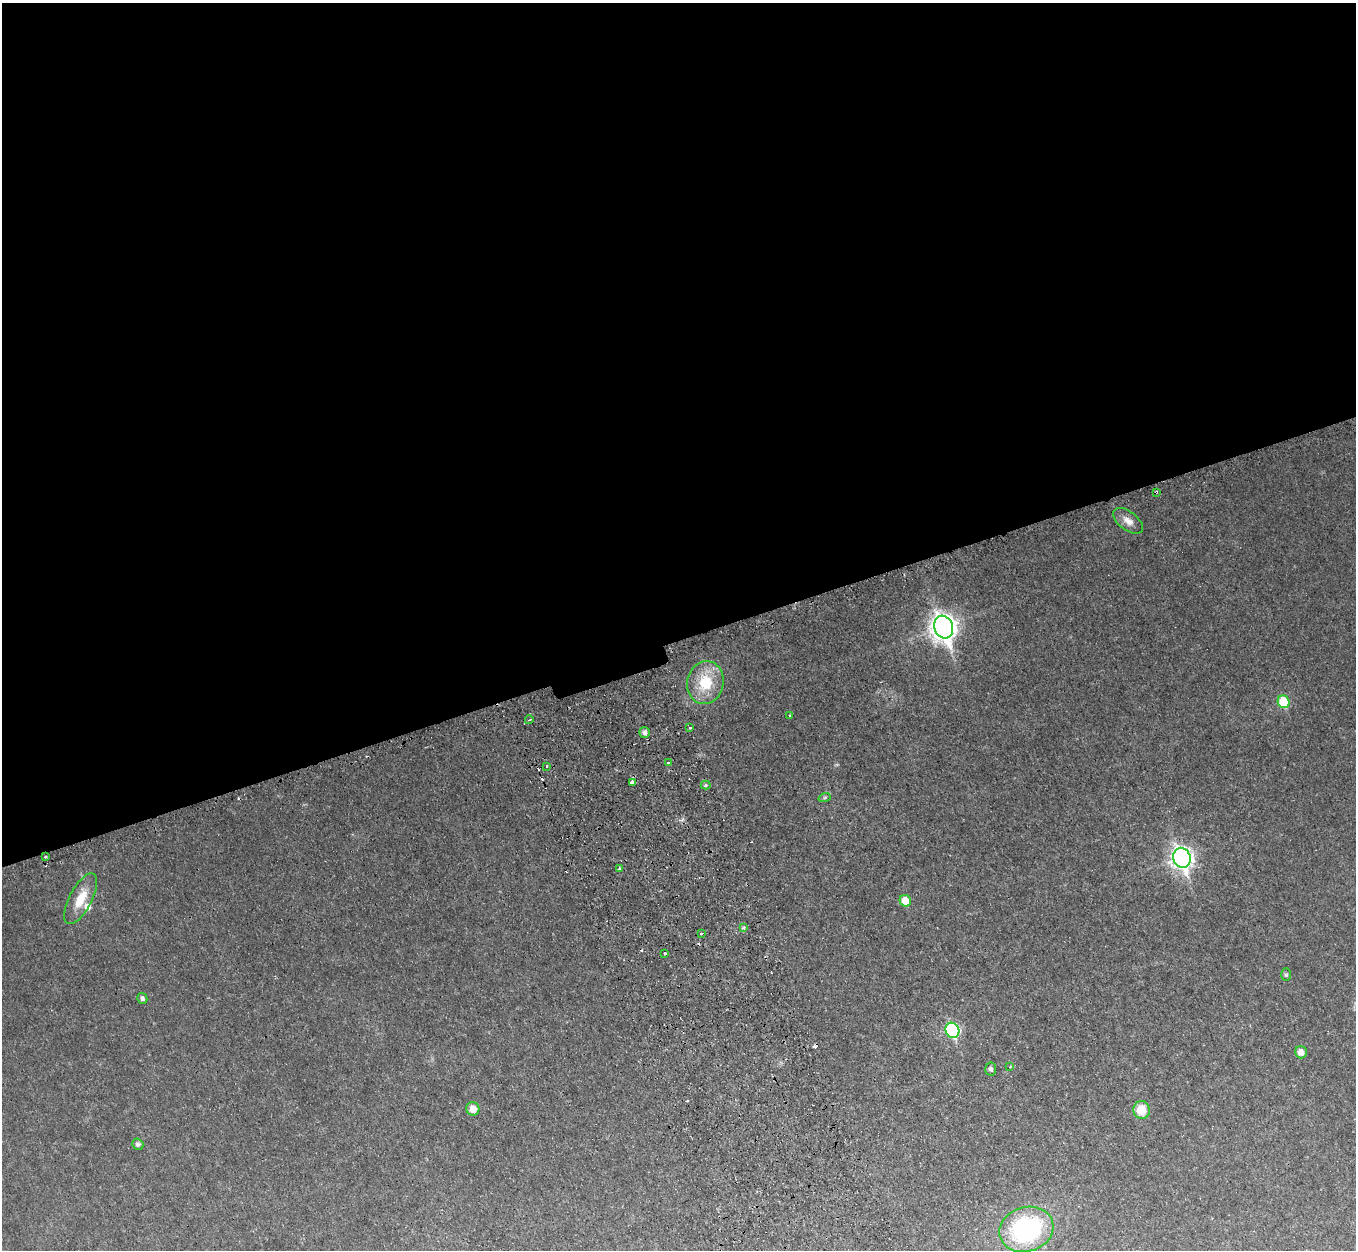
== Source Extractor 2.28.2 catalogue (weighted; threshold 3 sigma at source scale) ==
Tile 2 of 4 x 4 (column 2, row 1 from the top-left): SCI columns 1420-2773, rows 4050-5297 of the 5544 x 5478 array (HDU 1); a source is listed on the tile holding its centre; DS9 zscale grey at full resolution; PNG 1358 x 1252 px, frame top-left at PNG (2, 3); each listed source drawn as its Kron ellipse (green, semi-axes under 4 px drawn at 4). Shown black and unused: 51% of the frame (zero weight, under 2 of 3 exposures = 4% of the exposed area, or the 3 px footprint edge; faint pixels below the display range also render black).
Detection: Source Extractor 2.28.2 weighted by HDU 2 'WHT'; one run over the whole footprint, this tile lists its part. Background 0.0525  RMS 0.0098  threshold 0.0443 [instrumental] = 3 sigma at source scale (4.5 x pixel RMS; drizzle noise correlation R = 1.50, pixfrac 1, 0.05/0.05 arcsec/px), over >= 5 px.
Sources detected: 43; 10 cosmic-ray / hot-pixel residue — neither listed nor drawn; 1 inside a brighter listed object's ellipse — not listed separately; the other 32 listed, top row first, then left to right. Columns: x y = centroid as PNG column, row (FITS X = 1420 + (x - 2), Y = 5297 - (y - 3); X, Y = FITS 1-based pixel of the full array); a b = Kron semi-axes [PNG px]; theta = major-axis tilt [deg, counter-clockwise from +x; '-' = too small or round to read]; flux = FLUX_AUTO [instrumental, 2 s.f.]
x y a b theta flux
1156 492 4 3 - 1.4
1128 521 17 9 -37 8.4
944 627 11 9 -72 910
705 683 22 18 78 36
1284 702 6 6 - 41
790 716 3 3 - 1.4
529 720 4 2 - 0.95
689 728 3 3 - 2.3
645 732 5 5 - 3.5
669 763 4 3 - 1.6
547 766 3 3 - 2.1
632 783 4 3 - 8.5
706 785 5 4 - 1.3
825 797 6 4 19 1.5
45 856 3 3 - 3.1
1182 858 10 8 -69 520
620 869 3 3 - 4.2
81 899 28 11 62 21
905 901 6 5 - 16
744 927 3 3 - 5.3
701 934 3 3 - 2.7
665 953 3 3 - 3.5
1286 975 6 5 - 1.9
142 998 5 5 - 3
952 1030 8 6 -62 120
1301 1052 6 6 - 6.3
1010 1067 4 3 - 0.99
991 1069 6 5 - 2.6
473 1109 7 6 - 10
1142 1110 9 8 - 20
138 1144 6 5 - 2.4
1026 1229 27 22 18 130
Overlapping masked pixels (flux is a lower limit): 2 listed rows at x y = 1156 492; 45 856